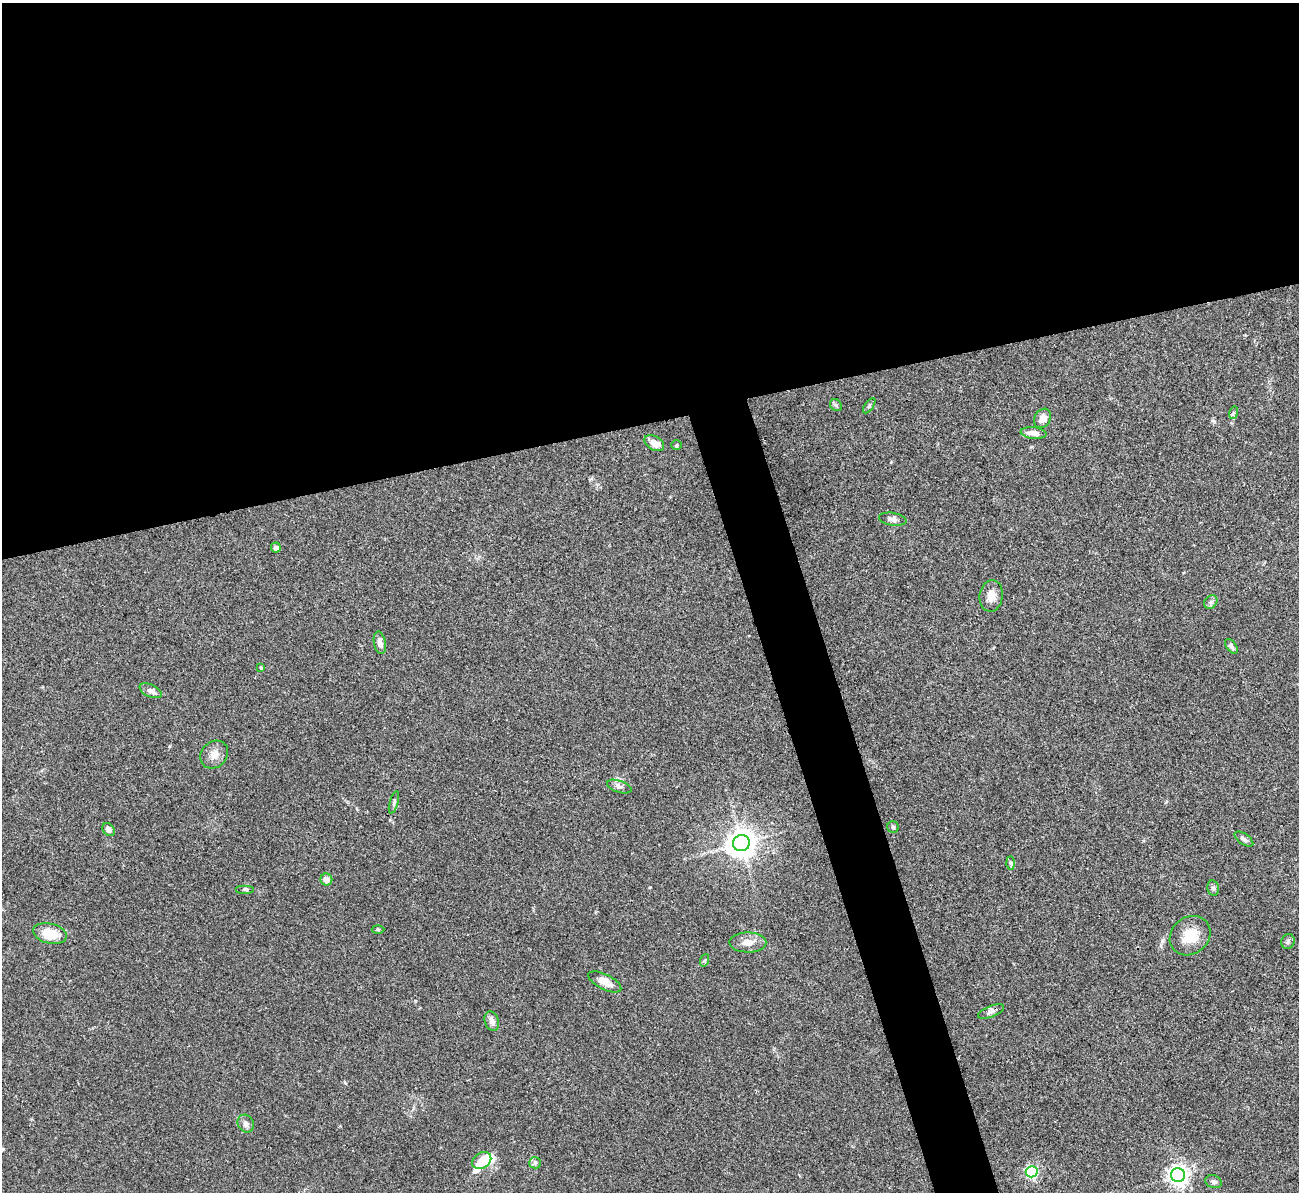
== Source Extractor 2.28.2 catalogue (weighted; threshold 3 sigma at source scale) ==
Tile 2 of 4 x 4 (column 2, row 1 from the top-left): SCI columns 1298-2594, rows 3718-4907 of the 5190 x 5175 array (HDU 1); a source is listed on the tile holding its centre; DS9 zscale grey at full resolution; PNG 1301 x 1194 px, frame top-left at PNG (2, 3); each listed source drawn as its Kron ellipse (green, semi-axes under 4 px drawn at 4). Shown black and unused: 38% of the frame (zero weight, under 3 of 4 exposures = <1% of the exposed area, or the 3 px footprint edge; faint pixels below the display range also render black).
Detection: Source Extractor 2.28.2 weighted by HDU 2 'WHT'; one run over the whole footprint, this tile lists its part. Background 0.0745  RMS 0.0058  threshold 0.0262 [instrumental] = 3 sigma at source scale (4.5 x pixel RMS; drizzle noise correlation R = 1.50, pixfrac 1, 0.05/0.05 arcsec/px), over >= 5 px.
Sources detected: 43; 1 inside a brighter object's white glare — neither listed nor drawn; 1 inside a brighter listed object's ellipse — not listed separately; the other 41 listed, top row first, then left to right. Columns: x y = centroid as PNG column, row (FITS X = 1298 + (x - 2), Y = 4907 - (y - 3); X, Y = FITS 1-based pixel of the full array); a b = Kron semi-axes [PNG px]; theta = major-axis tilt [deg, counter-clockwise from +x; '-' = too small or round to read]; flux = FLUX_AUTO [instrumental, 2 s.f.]
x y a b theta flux
836 405 6 5 - 1.1
869 406 9 4 54 1
1233 413 6 4 72 0.87
1043 418 10 8 60 4.7
1033 433 13 5 -6 4.5
654 443 11 7 -31 5.8
677 445 5 5 - 0.75
893 519 14 6 -8 2.5
276 548 5 4 - 2.3
991 596 16 11 83 5.4
1211 602 7 6 - 1.5
380 643 11 6 -79 3.1
1231 646 8 5 -53 1.7
261 668 4 4 - 0.76
151 691 12 6 -25 2.4
214 755 15 13 44 4.8
619 787 13 6 -18 2.1
394 802 11 4 75 1.3
893 827 6 5 - 1
109 830 7 5 -49 2.4
1244 839 11 5 -34 1.6
741 843 8 8 - 750
1011 863 6 4 -89 0.98
326 879 6 6 - 3.6
1213 888 8 5 -79 1.3
245 889 9 2 0 0.6
378 929 6 4 -1 0.7
50 934 17 10 -13 13
1190 936 22 18 39 13
748 942 18 10 0 5.7
1288 942 7 6 - 1.4
705 960 6 4 71 0.82
605 982 18 7 -26 6
991 1012 14 5 21 2
492 1021 10 7 -68 3
246 1124 9 7 -57 2.3
482 1161 10 7 34 11
535 1163 6 5 - 1.3
1032 1172 6 5 - 96
1178 1175 7 7 - 330
1213 1182 8 6 -21 1.6